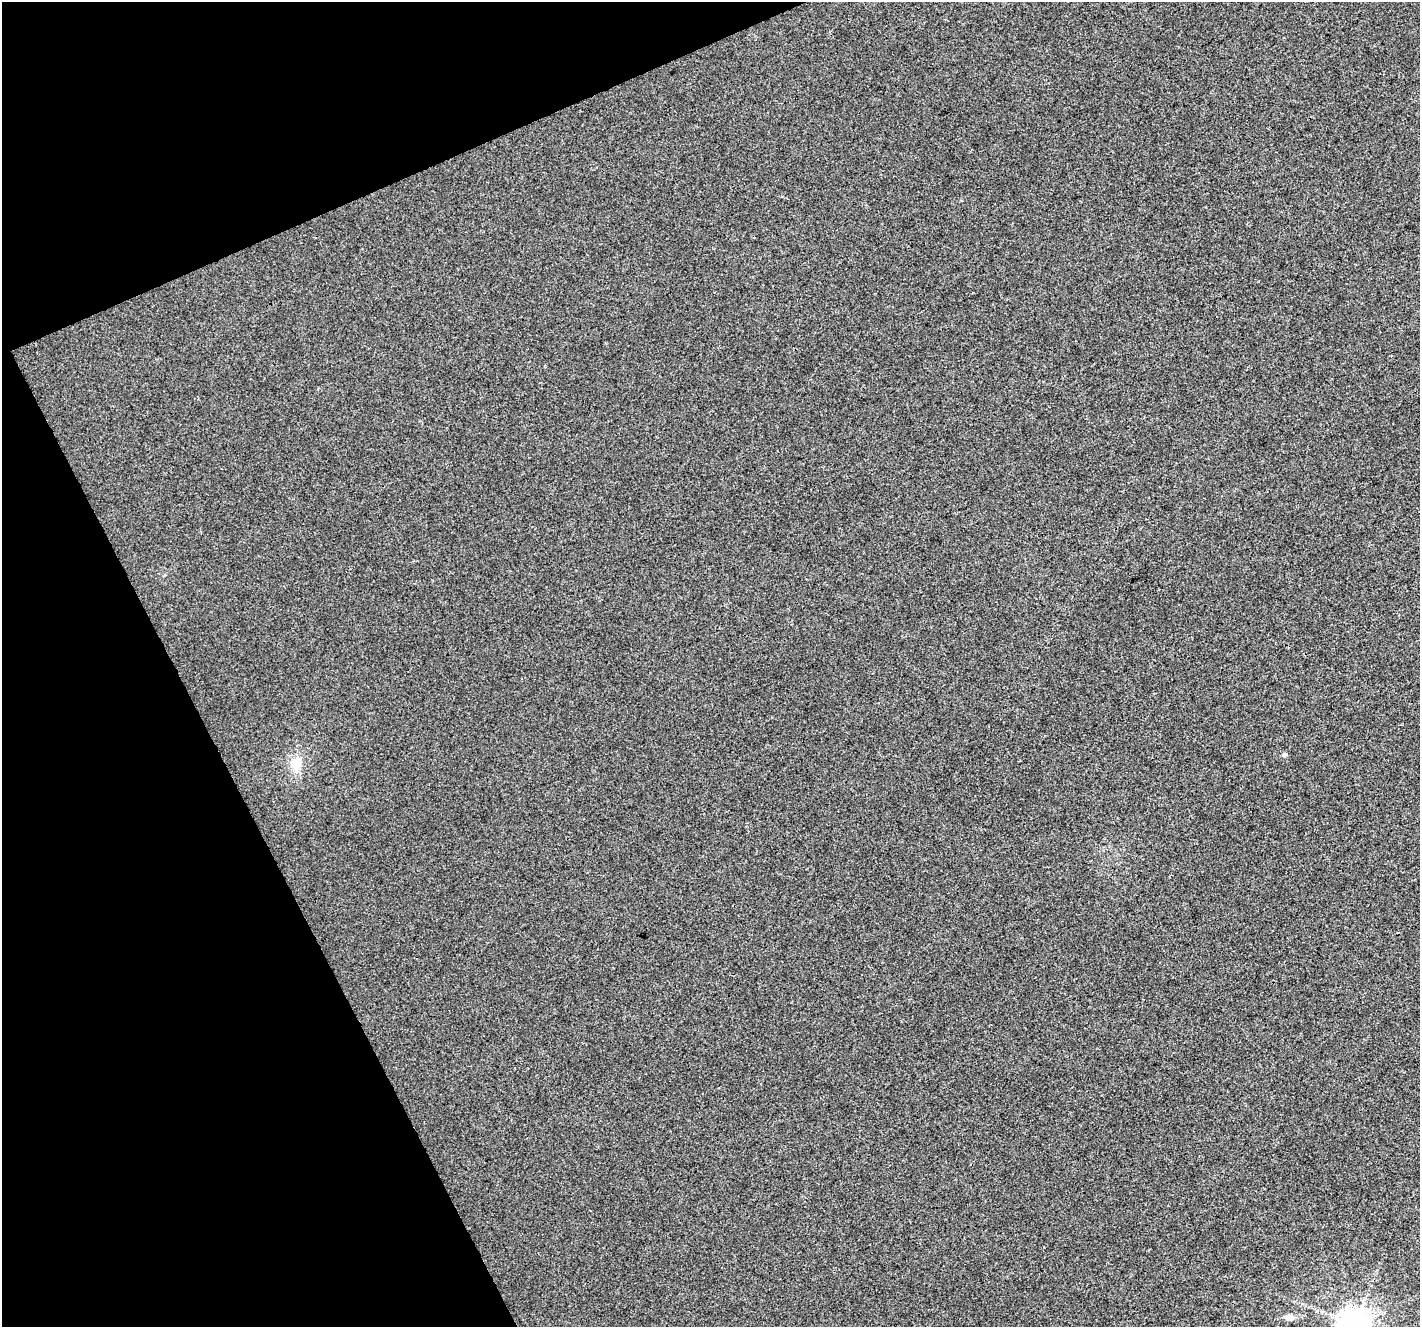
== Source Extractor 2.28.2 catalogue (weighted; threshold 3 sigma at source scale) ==
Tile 5 of 4 x 4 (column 1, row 2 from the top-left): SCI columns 3-1420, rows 2802-4126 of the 5679 x 5544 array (HDU 1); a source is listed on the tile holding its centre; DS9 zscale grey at full resolution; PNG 1422 x 1329 px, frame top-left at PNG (2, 2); no overlay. Shown black and unused: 21% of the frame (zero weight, under 3 of 4 exposures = <1% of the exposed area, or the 3 px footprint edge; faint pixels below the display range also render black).
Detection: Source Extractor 2.28.2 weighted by HDU 2 'WHT'; one run over the whole footprint, this tile lists its part. Background 0.00276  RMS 0.0037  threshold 0.0166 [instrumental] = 3 sigma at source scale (4.5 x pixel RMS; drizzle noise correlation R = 1.50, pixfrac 1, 0.0396/0.0396 arcsec/px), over >= 5 px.
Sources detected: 4; all 4 listed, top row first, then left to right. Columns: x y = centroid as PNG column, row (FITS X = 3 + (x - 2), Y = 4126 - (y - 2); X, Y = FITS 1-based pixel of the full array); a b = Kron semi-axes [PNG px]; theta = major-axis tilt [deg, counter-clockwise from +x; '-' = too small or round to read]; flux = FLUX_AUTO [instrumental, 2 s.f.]
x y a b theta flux
1284 755 6 5 - 0.79
297 763 18 15 -84 6
1289 1317 14 7 -6 2.5
1355 1324 9 9 - 680
Isophote crosses this tile's border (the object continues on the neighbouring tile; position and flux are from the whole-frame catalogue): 1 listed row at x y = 1355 1324